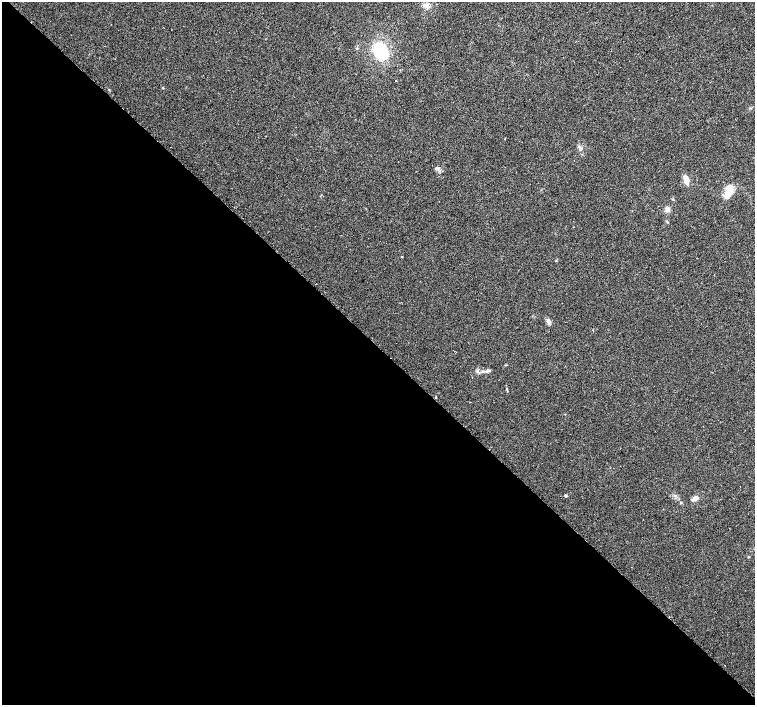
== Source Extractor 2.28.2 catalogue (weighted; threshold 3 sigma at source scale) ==
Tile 14 of 4 x 4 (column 2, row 4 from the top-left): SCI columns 1561-3065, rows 208-1613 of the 6096 x 6087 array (HDU 1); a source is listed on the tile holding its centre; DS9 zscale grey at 2 x 2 block average (1 PNG px = mean of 2 x 2 image px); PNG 757 x 707 px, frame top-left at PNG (2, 2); no overlay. Shown black and unused: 51% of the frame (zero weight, under 2 of 3 exposures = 2% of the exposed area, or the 3 px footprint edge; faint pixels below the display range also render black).
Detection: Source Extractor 2.28.2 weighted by HDU 2 'WHT'; one run over the whole footprint, this tile lists its part. Background 0.0314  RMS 0.0055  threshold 0.0248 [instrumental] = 3 sigma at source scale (4.5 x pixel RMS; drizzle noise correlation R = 1.50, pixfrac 1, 0.0396/0.0396 arcsec/px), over >= 5 px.
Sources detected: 19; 1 cosmic-ray / hot-pixel residue — not listed; the other 18 listed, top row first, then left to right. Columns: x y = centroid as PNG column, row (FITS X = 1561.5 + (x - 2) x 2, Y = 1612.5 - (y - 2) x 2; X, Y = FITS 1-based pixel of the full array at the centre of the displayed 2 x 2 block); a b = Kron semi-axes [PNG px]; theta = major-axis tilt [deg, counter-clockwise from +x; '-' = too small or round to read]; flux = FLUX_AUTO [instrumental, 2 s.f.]
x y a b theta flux
427 5 9 5 -36 5.6
381 51 16 11 -52 57
395 81 2 2 - 2.2
163 88 2 2 - 1.2
355 119 2 2 - 0.87
437 168 5 4 - 3
686 180 7 4 -78 14
729 191 15 7 82 18
667 209 6 5 - 4.8
548 322 6 5 - 3.9
593 330 2 2 - 0.8
488 371 7 4 -3 3.2
436 397 2 2 - 4.2
675 495 3 3 - 1.5
566 496 3 3 - 1.6
695 498 6 4 18 6.6
681 503 3 3 - 0.94
725 665 2 2 - 1.2
Diffuse or blended objects may show on this block-average render without a row.